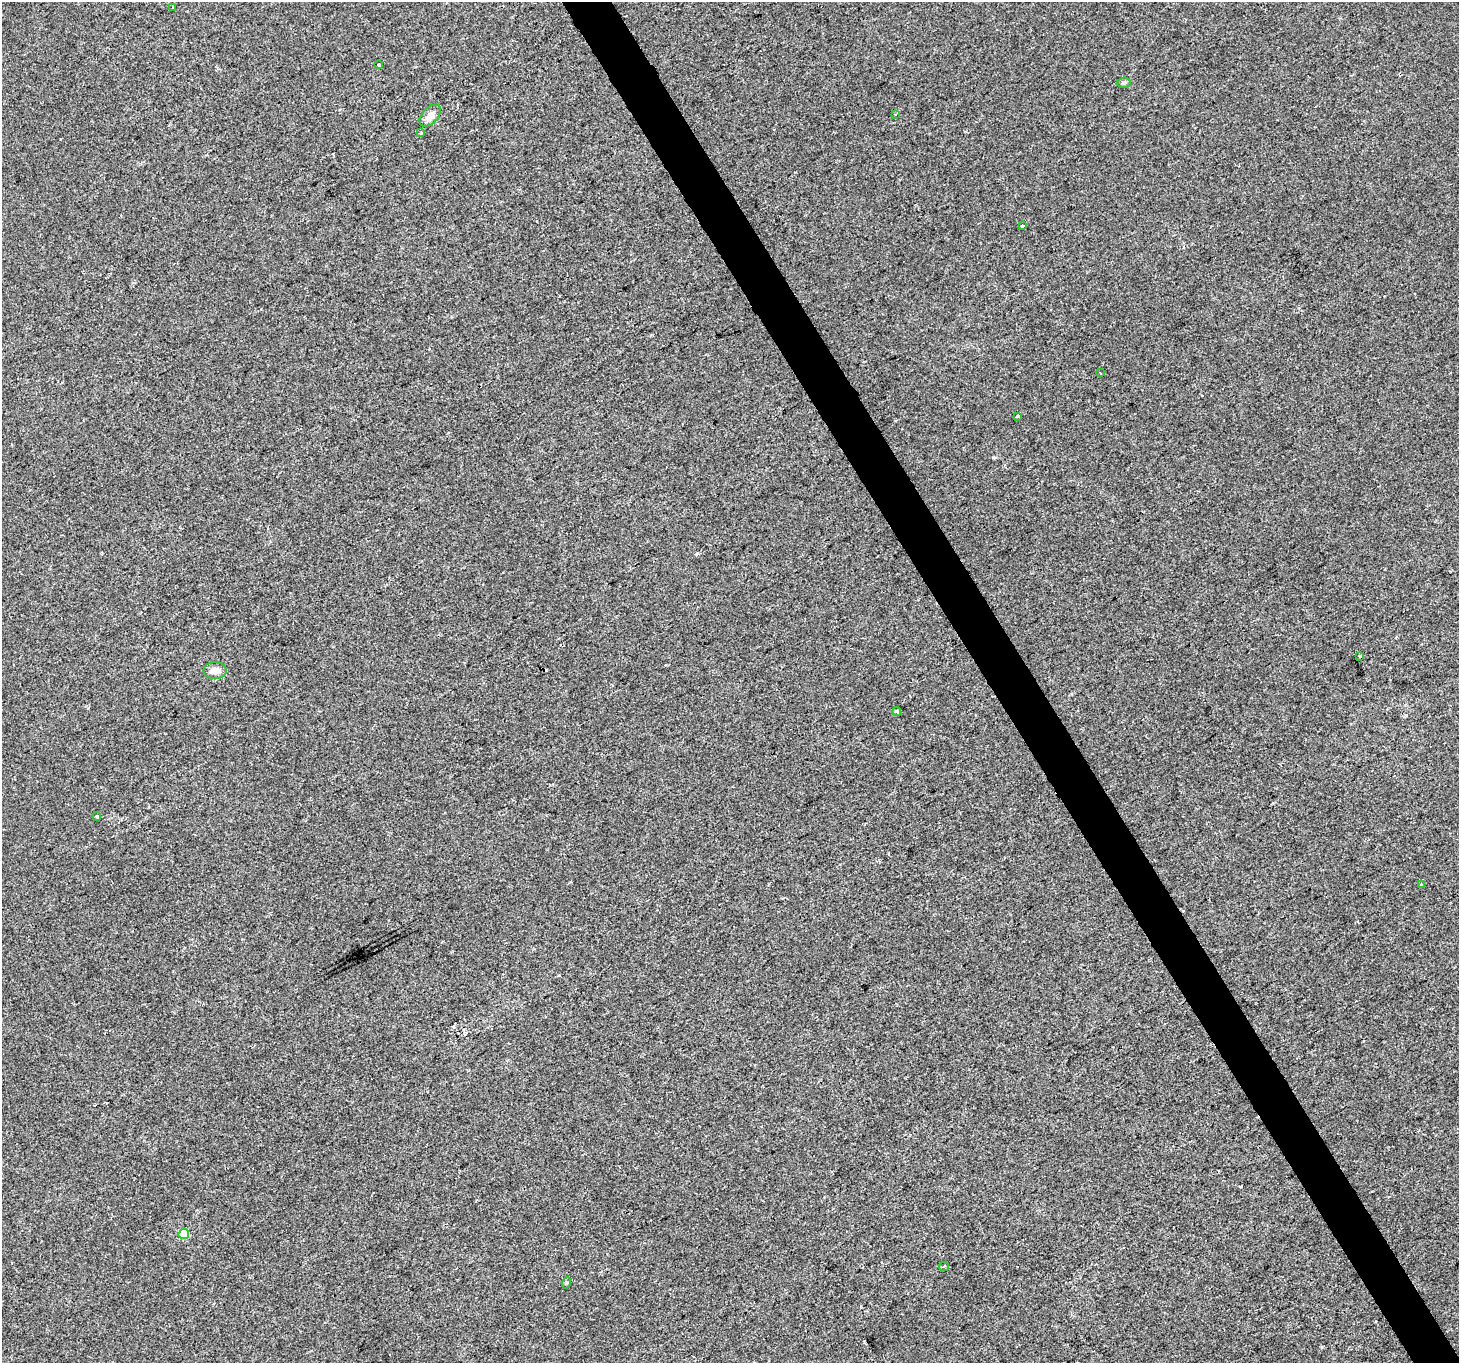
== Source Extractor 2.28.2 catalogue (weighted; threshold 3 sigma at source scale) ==
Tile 6 of 4 x 4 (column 2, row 2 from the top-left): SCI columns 1460-2916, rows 2894-4254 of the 5830 x 5725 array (HDU 1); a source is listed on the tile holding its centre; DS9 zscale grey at full resolution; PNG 1461 x 1365 px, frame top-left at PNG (2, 2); each listed source drawn as its Kron ellipse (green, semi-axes under 4 px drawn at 4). Shown black and unused: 3% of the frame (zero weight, under 2 of 3 exposures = <1% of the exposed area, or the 3 px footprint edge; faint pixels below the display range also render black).
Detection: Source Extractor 2.28.2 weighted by HDU 2 'WHT'; one run over the whole footprint, this tile lists its part. Background 0.00705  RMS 0.0048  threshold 0.0216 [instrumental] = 3 sigma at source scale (4.5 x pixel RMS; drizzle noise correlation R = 1.50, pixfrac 1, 0.0396/0.0396 arcsec/px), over >= 5 px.
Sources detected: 22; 5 cosmic-ray / hot-pixel residue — neither listed nor drawn; the other 17 listed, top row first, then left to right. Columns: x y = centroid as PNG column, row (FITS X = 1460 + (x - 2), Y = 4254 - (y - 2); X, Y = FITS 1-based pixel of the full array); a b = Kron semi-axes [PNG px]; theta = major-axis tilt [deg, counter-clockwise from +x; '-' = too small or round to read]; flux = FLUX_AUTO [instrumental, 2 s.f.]
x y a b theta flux
172 7 3 2 - 0.61
378 64 3 3 - 1.1
1124 83 7 5 4 0.85
896 114 3 2 - 0.66
430 115 13 8 47 3.5
421 133 3 3 - 5.6
1022 226 3 3 - 2
1100 373 3 2 - 0.6
1018 416 3 3 - 0.84
1359 656 3 3 - 2.6
215 670 11 8 0 3.5
897 712 4 4 - 0.95
97 817 4 3 - 0.91
1421 884 4 2 - 0.35
184 1234 5 5 - 10
944 1266 5 3 - 0.62
566 1283 6 3 71 0.54
Unlisted compact peaks at least as high as the median listed source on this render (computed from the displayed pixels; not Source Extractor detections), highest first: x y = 993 457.